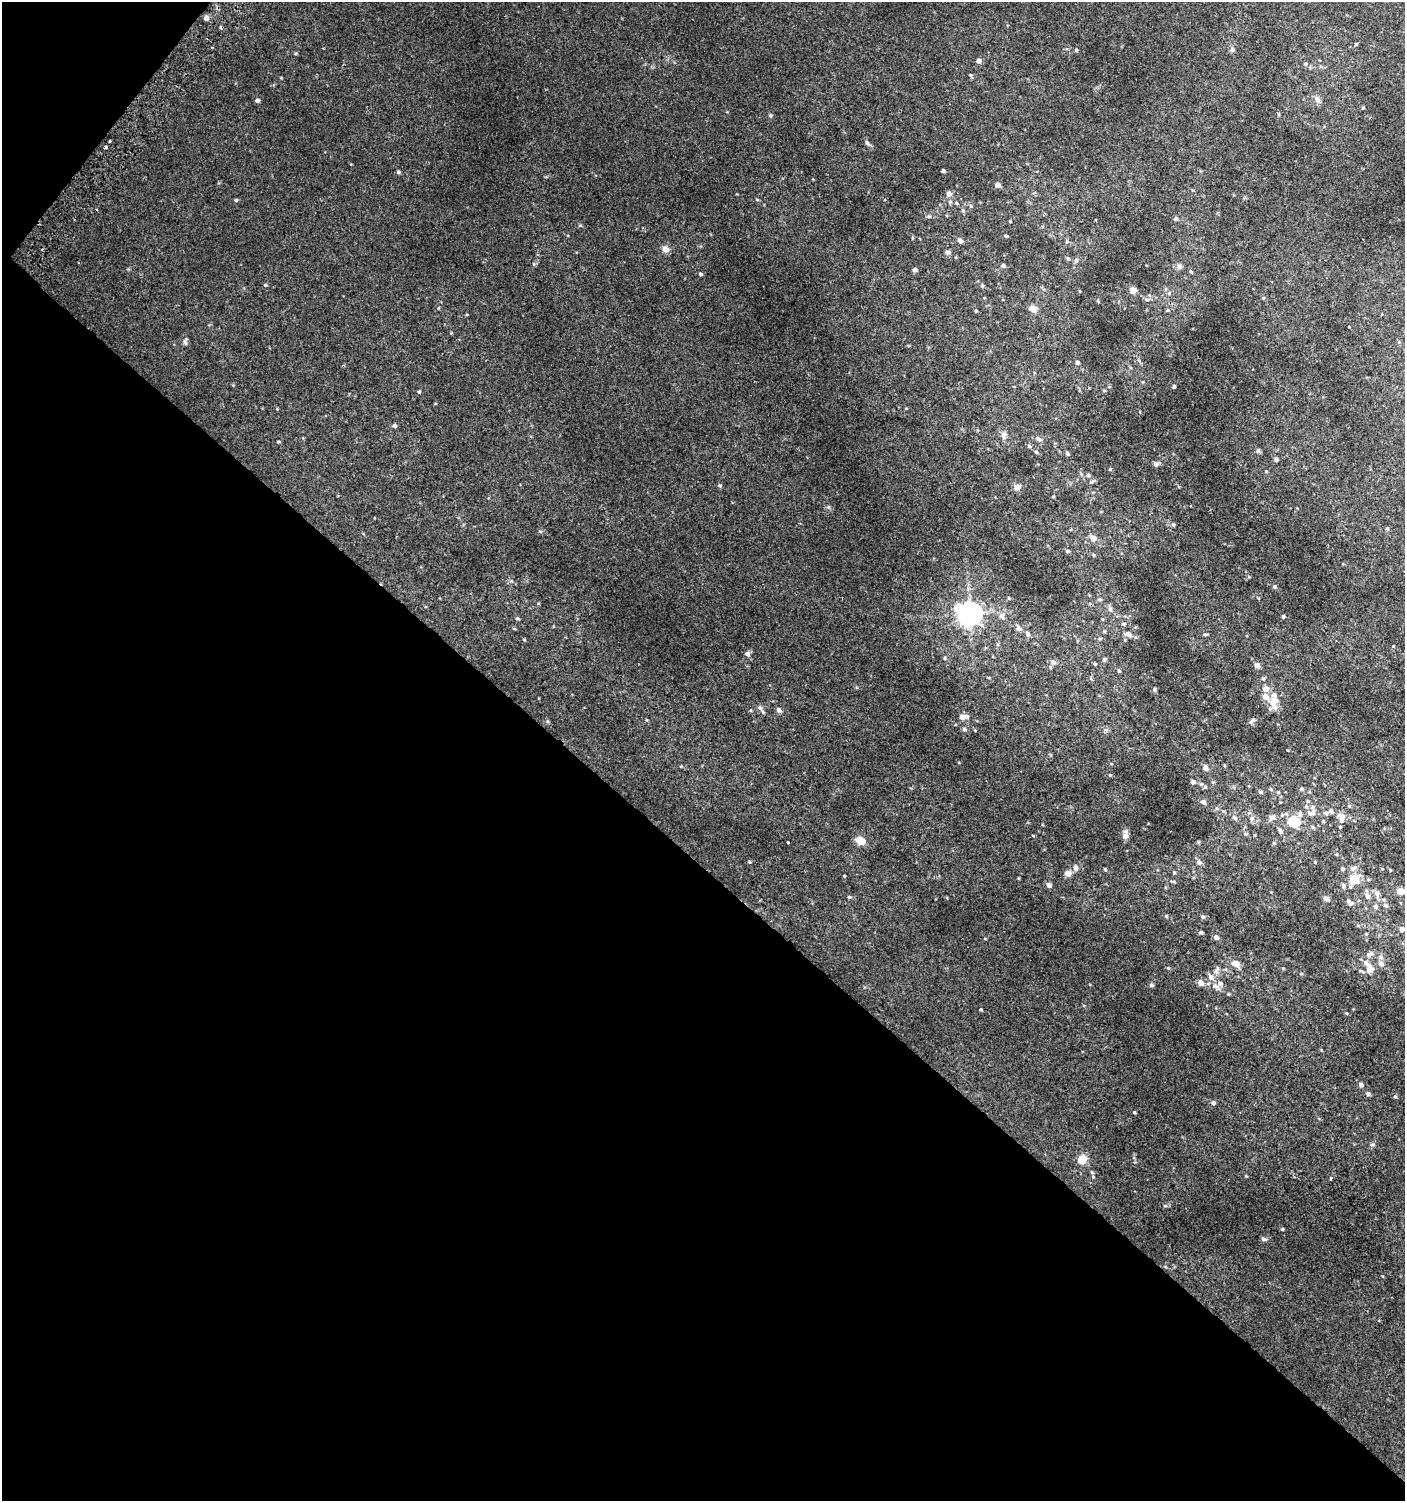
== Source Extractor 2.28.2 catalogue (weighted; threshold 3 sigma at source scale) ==
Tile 9 of 4 x 4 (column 1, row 3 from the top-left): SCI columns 201-1603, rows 1528-3026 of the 6080 x 6049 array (HDU 1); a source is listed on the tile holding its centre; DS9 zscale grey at full resolution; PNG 1407 x 1503 px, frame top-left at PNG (2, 2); no overlay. Shown black and unused: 44% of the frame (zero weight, under 2 of 3 exposures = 2% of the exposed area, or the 3 px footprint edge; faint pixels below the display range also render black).
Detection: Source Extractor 2.28.2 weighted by HDU 2 'WHT'; one run over the whole footprint, this tile lists its part. Background 0.00377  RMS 0.0027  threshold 0.0123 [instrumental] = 3 sigma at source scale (4.5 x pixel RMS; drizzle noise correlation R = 1.50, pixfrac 1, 0.0396/0.0396 arcsec/px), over >= 5 px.
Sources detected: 200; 1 cosmic-ray / hot-pixel residue — not listed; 11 inside a brighter listed object's ellipse — not listed separately; the other 188 listed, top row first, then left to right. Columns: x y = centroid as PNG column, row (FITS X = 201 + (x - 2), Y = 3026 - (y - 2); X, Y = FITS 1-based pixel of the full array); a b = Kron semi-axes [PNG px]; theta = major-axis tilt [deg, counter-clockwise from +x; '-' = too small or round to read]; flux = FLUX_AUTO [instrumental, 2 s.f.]
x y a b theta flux
206 18 5 4 - 1.5
221 27 3 3 - 0.72
1356 44 3 3 - 1.5
1076 50 5 4 - 0.32
1232 50 6 5 - 0.81
296 53 5 3 - 0.26
978 61 5 5 - 1.2
1305 64 6 5 - 0.49
971 76 4 3 - 0.96
1317 99 10 7 -69 1.2
257 100 5 4 - 0.72
1363 108 4 3 - 0.25
770 115 6 3 -72 0.32
109 141 3 3 - 1.3
867 143 6 5 - 0.65
106 147 3 3 - 0.58
943 171 4 3 - 0.54
398 172 5 4 - 0.43
997 185 5 4 - 1.4
949 194 6 6 - 1.3
236 200 5 4 - 0.35
757 200 5 3 - 0.26
950 202 6 5 - 0.46
956 203 5 4 - 0.3
971 206 5 5 - 0.4
963 210 6 5 - 0.48
929 216 6 5 - 0.44
1176 219 5 4 - 0.65
1010 221 4 3 - 0.21
1006 236 4 4 - 0.38
960 241 5 5 - 1.2
1067 241 5 5 - 0.42
665 249 10 9 - 1.4
948 252 8 5 -19 0.58
1068 259 5 5 - 0.4
1076 260 6 5 - 0.58
1003 266 5 5 - 0.57
1179 266 8 7 - 0.85
915 270 5 4 - 0.75
1191 271 6 4 -60 0.35
700 274 5 4 - 0.47
982 285 5 4 - 0.43
1133 290 6 5 - 2
1263 298 5 4 - 0.29
1033 309 7 6 - 2.4
1167 310 5 4 - 0.36
976 311 4 3 - 0.26
185 342 11 5 88 0.67
1077 362 5 4 - 0.56
1174 387 3 3 - 0.47
1104 390 5 3 - 0.26
419 392 5 4 - 0.35
394 425 6 5 - 0.46
1004 435 9 7 78 1.1
1039 439 8 6 -37 0.85
278 442 4 3 - 0.26
1029 446 5 4 - 0.43
1258 451 6 5 - 0.53
1036 452 5 4 - 0.34
1067 453 5 4 - 0.45
1276 459 5 4 - 0.62
1156 464 6 5 - 0.99
1110 469 4 4 - 0.24
1088 475 6 5 - 0.5
720 486 5 4 - 0.39
1017 487 8 8 - 1.1
1053 497 5 3 - 0.22
1173 525 5 4 - 0.71
1387 529 5 4 - 0.35
1093 538 9 7 -36 1.3
1067 551 5 4 - 0.51
1093 555 4 4 - 0.31
1274 587 5 4 - 0.46
1008 598 5 3 - 0.26
1100 600 5 4 - 0.54
1110 609 7 5 -48 0.64
969 614 8 7 - 250
1001 615 9 7 53 1.1
1284 616 4 4 - 0.32
517 618 5 4 - 0.41
1102 619 5 3 - 0.2
1123 624 6 4 -2 0.45
1018 628 7 6 - 1.1
1104 631 5 5 - 0.33
1027 634 7 5 -69 0.69
1128 634 11 7 -16 1.2
1205 634 7 3 8 0.33
524 639 5 3 - 0.24
747 654 7 6 - 0.78
945 658 5 3 - 0.26
1104 659 6 5 - 0.39
1053 662 7 6 - 1.2
1094 664 4 4 - 0.35
1257 665 6 5 - 1.3
1119 671 5 4 - 0.42
1263 679 5 4 - 0.4
1155 689 5 5 - 0.47
1266 689 6 6 - 2
1274 705 15 10 -89 2.9
760 708 7 6 - 0.69
779 710 6 5 - 0.96
962 717 7 6 - 1.1
547 721 6 4 -71 0.31
1252 721 10 5 40 0.72
964 729 6 5 - 0.59
1111 764 5 3 - 0.21
1206 768 9 6 -63 0.88
1110 775 4 3 - 0.22
1193 782 5 5 - 0.86
1213 782 5 5 - 0.36
1201 784 5 5 - 0.49
1271 789 6 5 - 0.42
1301 789 5 5 - 0.56
1260 792 7 4 -26 0.45
1203 802 7 5 -44 0.88
1349 806 5 5 - 0.39
1312 808 12 6 -79 1.2
1331 810 6 5 - 0.68
1342 816 11 7 -11 1.8
1234 817 8 6 -47 0.87
1272 817 11 7 36 1.5
1251 818 7 7 - 1
1293 821 8 7 - 11
1323 821 4 4 - 0.25
1312 827 7 4 -29 0.41
1340 827 3 3 - 0.25
1280 831 9 6 -65 0.81
1245 834 6 5 - 0.43
1125 836 7 7 - 1.5
861 841 11 8 -26 2.8
1198 842 5 4 - 0.31
788 843 3 3 - 2.9
1274 843 5 5 - 0.35
1337 854 5 3 - 0.24
749 862 5 4 - 0.28
1199 862 7 6 - 1
1315 862 4 3 - 0.21
1076 868 9 6 -88 1
1354 868 12 6 21 1.1
1105 869 4 3 - 0.38
1342 869 5 4 - 0.48
1390 870 4 4 - 0.26
1174 872 5 4 - 0.39
1068 873 5 5 - 2.5
844 876 3 3 - 0.2
1354 879 7 6 - 8.2
1049 885 5 5 - 1.1
1343 886 6 6 - 0.61
1401 891 7 6 - 3.2
1377 894 9 7 -81 1.4
1367 896 9 6 -77 1.3
849 897 6 4 -7 0.33
1326 899 6 5 - 1.4
1351 903 8 6 22 0.73
1386 906 6 6 - 0.77
1375 907 7 7 - 0.88
1203 917 6 4 -44 0.63
1402 929 5 5 - 1.4
1201 932 5 4 - 0.43
1366 934 5 4 - 0.26
1216 937 5 5 - 0.93
1370 954 11 7 31 1.2
1366 963 8 7 - 1.1
1381 963 7 6 - 1.2
1236 964 9 6 -25 2.2
1168 968 4 4 - 0.24
1370 969 6 5 - 3.2
1216 971 11 6 67 1
1301 974 5 3 - 0.26
1211 977 9 7 -53 1.4
1200 983 6 5 - 2
1151 985 5 4 - 0.54
1215 986 13 7 -31 1.5
981 1009 4 3 - 1.4
1346 1013 5 3 - 0.22
1361 1085 5 5 - 0.76
1368 1094 5 5 - 0.66
1395 1097 5 3 - 0.28
1213 1103 6 5 - 0.64
1134 1112 4 3 - 0.26
1372 1145 6 4 1 0.38
1082 1159 10 9 - 2.8
1246 1176 4 4 - 0.21
1093 1177 5 4 - 0.28
1331 1178 3 3 - 0.92
1165 1206 6 3 18 0.37
1282 1229 4 4 - 0.31
1264 1239 6 5 - 0.66
Isophote crosses this tile's border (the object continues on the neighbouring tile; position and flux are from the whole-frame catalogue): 2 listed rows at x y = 1401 891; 1402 929
Unlisted compact peaks at least as high as the median listed source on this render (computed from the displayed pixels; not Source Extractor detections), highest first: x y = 1166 916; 828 507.